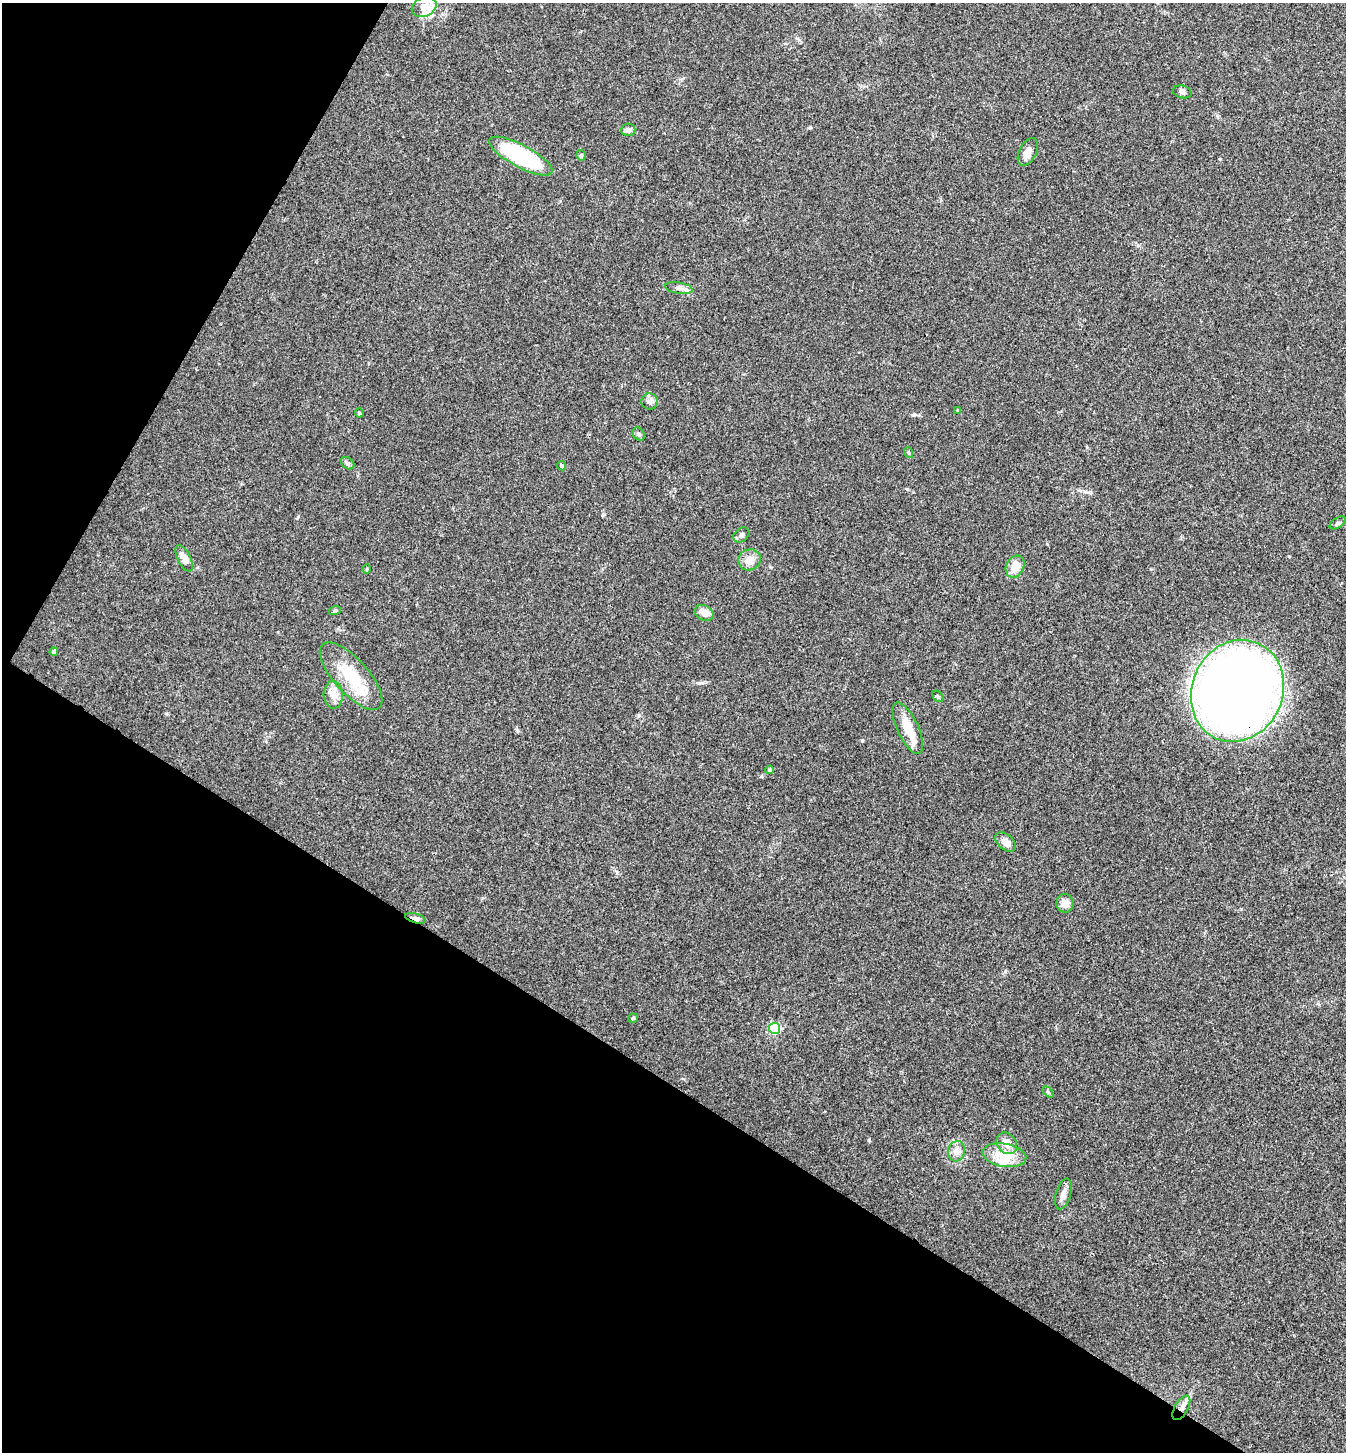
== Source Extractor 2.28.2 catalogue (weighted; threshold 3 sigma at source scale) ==
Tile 9 of 4 x 4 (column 1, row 3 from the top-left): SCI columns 148-1491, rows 1452-2901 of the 5811 x 5804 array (HDU 1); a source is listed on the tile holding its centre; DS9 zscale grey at full resolution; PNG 1348 x 1454 px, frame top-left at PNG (2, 3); each listed source drawn as its Kron ellipse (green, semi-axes under 4 px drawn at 4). Shown black and unused: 32% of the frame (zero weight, under 3 of 4 exposures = <1% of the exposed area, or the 3 px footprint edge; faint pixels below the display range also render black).
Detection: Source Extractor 2.28.2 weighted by HDU 2 'WHT'; one run over the whole footprint, this tile lists its part. Background 0.0798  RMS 0.0056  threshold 0.0251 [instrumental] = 3 sigma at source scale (4.5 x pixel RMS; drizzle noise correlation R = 1.50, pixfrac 1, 0.05/0.05 arcsec/px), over >= 5 px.
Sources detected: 43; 1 inside a brighter object's white glare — neither listed nor drawn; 2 inside a brighter listed object's ellipse — not listed separately; the other 40 listed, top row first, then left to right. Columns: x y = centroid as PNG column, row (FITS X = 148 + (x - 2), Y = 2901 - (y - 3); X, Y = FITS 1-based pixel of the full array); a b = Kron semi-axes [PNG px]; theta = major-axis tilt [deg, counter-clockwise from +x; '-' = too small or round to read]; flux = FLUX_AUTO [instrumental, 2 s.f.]
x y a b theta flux
424 7 13 9 24 5.4
1182 92 9 6 -16 1.5
628 130 7 6 - 2.5
1028 152 15 8 64 3.8
581 155 5 4 - 0.95
521 156 35 11 -28 60
679 288 14 5 -9 2.4
649 401 8 8 - 2.2
958 410 4 3 - 0.65
359 413 4 4 - 0.66
639 434 7 5 -49 1.3
909 453 5 3 - 0.68
348 463 7 5 -40 1.2
562 466 5 4 - 0.73
1338 523 9 5 33 1.2
741 535 9 6 40 2
184 558 14 6 -63 4.9
749 560 11 10 - 5.3
1015 567 11 9 64 7.7
367 569 4 4 - 0.6
335 610 6 4 19 0.69
704 613 10 7 -26 4.9
54 652 4 4 - 2
351 676 42 17 -48 23
1237 691 52 45 66 620
333 695 14 9 -87 4.5
938 696 6 4 -48 0.84
908 728 28 10 -65 11
770 770 4 4 - 1.2
1006 842 12 7 -40 3.7
1065 903 9 8 - 4.6
415 918 11 4 -17 2.4
633 1018 5 4 - 0.81
775 1028 5 5 - 54
1048 1092 6 4 -45 0.64
1007 1143 11 9 -52 6
956 1151 10 8 75 3.1
1004 1155 22 11 -10 10
1063 1194 16 7 74 3.6
1181 1408 13 6 59 3.4
Overlapping masked pixels (flux is a lower limit): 3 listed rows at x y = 1237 691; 415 918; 1181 1408
Unlisted compact peaks at least as high as the median listed source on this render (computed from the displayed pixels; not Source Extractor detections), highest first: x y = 862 740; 869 1140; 699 683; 907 489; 639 715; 761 776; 914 415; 810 127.